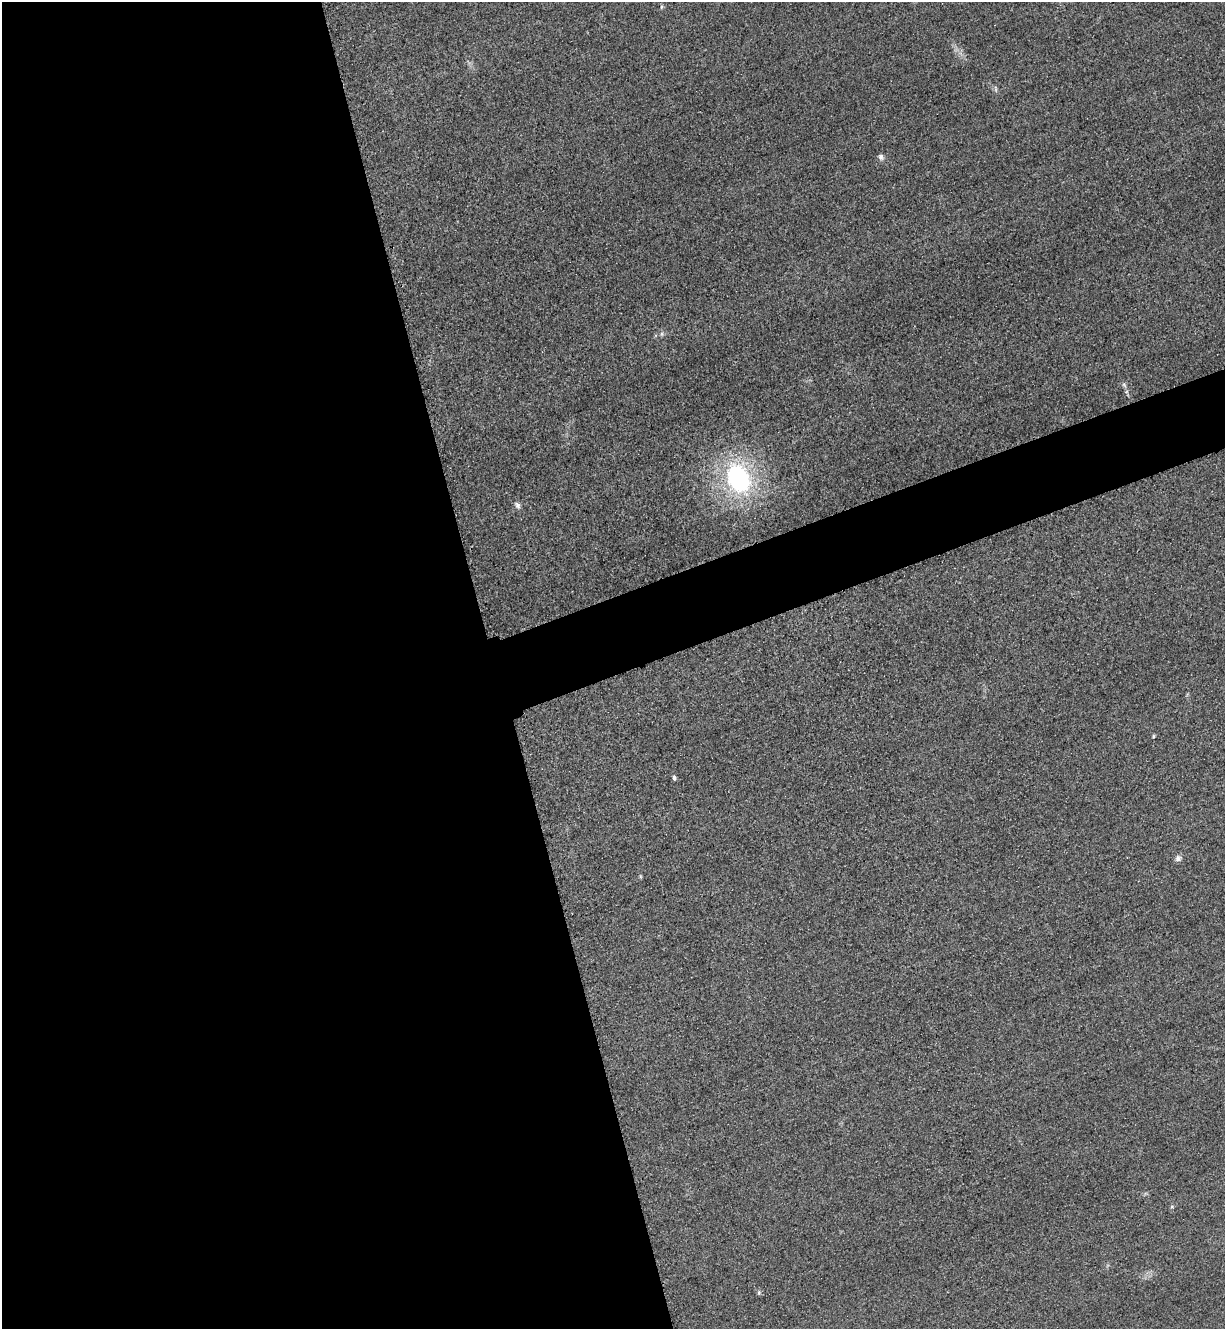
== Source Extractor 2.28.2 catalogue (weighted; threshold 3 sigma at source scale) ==
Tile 9 of 4 x 4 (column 1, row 3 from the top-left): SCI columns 293-1515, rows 1357-2683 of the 5349 x 5365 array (HDU 1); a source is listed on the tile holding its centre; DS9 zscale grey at full resolution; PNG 1227 x 1331 px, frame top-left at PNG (2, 2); no overlay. Shown black and unused: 44% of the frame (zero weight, under 3 of 4 exposures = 3% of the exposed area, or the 3 px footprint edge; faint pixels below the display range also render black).
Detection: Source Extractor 2.28.2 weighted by HDU 2 'WHT'; one run over the whole footprint, this tile lists its part. Background 0.0587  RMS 0.017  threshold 0.0753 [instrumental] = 3 sigma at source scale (4.5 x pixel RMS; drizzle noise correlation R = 1.50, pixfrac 1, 0.05/0.05 arcsec/px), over >= 5 px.
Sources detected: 12; all 12 listed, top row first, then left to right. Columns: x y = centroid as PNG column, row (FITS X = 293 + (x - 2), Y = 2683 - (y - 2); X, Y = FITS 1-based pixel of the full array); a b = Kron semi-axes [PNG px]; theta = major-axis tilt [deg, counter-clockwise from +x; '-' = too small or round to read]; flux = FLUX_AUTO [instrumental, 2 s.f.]
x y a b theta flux
662 7 5 4 - 2.8
996 89 9 4 -83 3.1
881 157 8 6 -68 5.2
662 334 6 4 -72 2.8
1124 385 8 4 -46 3.5
738 478 29 21 -67 250
517 505 9 6 -61 6.2
1153 736 5 3 - 1.9
674 778 5 4 - 3.7
1178 858 8 7 - 6.2
1172 1207 6 3 -18 1.7
759 1292 7 4 90 2.4